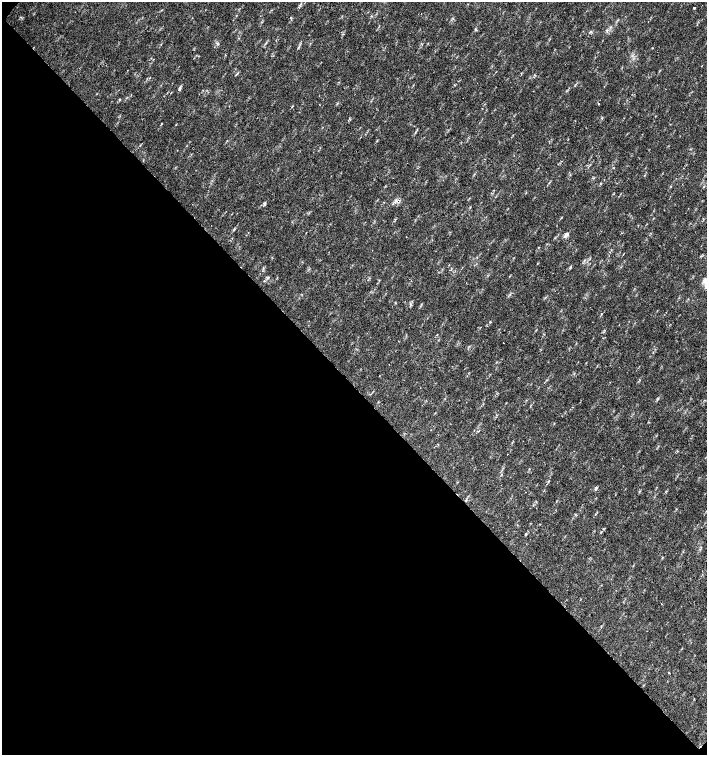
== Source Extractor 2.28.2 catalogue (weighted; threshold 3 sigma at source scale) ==
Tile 9 of 4 x 4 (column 1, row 3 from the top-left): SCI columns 226-1634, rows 1507-3012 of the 6023 x 6029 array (HDU 1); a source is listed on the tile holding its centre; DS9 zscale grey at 2 x 2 block average (1 PNG px = mean of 2 x 2 image px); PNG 709 x 757 px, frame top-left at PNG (2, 2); no overlay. Shown black and unused: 49% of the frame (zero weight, under 2 of 3 exposures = <1% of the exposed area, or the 3 px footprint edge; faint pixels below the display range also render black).
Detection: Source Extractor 2.28.2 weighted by HDU 2 'WHT'; one run over the whole footprint, this tile lists its part. Background 0.0337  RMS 0.0041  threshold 0.0184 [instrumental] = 3 sigma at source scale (4.5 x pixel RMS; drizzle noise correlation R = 1.50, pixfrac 1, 0.0396/0.0396 arcsec/px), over >= 5 px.
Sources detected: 24; all 24 listed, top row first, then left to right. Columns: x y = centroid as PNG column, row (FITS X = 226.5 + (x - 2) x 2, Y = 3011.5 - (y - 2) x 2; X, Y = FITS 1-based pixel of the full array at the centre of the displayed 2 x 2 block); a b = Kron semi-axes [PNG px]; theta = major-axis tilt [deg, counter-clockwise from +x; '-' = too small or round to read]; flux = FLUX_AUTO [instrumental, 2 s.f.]
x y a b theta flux
694 8 2 2 - 3
476 29 5 2 - 0.86
218 44 4 3 - 1.2
298 47 5 2 - 0.82
180 88 4 4 - 1.6
599 104 2 2 - 0.66
602 118 3 2 - 0.63
601 183 3 2 - 0.56
395 200 5 2 - 1.3
265 205 3 2 - 0.98
234 229 3 2 - 0.8
566 234 6 5 - 2.5
537 263 2 2 - 0.47
409 279 2 2 - 0.42
264 281 3 2 - 0.64
601 314 3 2 - 0.62
490 322 3 2 - 0.6
504 343 2 2 - 0.54
658 399 6 3 67 1.1
501 474 5 2 - 0.57
549 481 4 2 - 0.75
596 488 4 3 - 1.4
466 500 3 2 - 0.71
525 534 3 2 - 0.97
Diffuse or blended objects may show on this block-average render without a row.